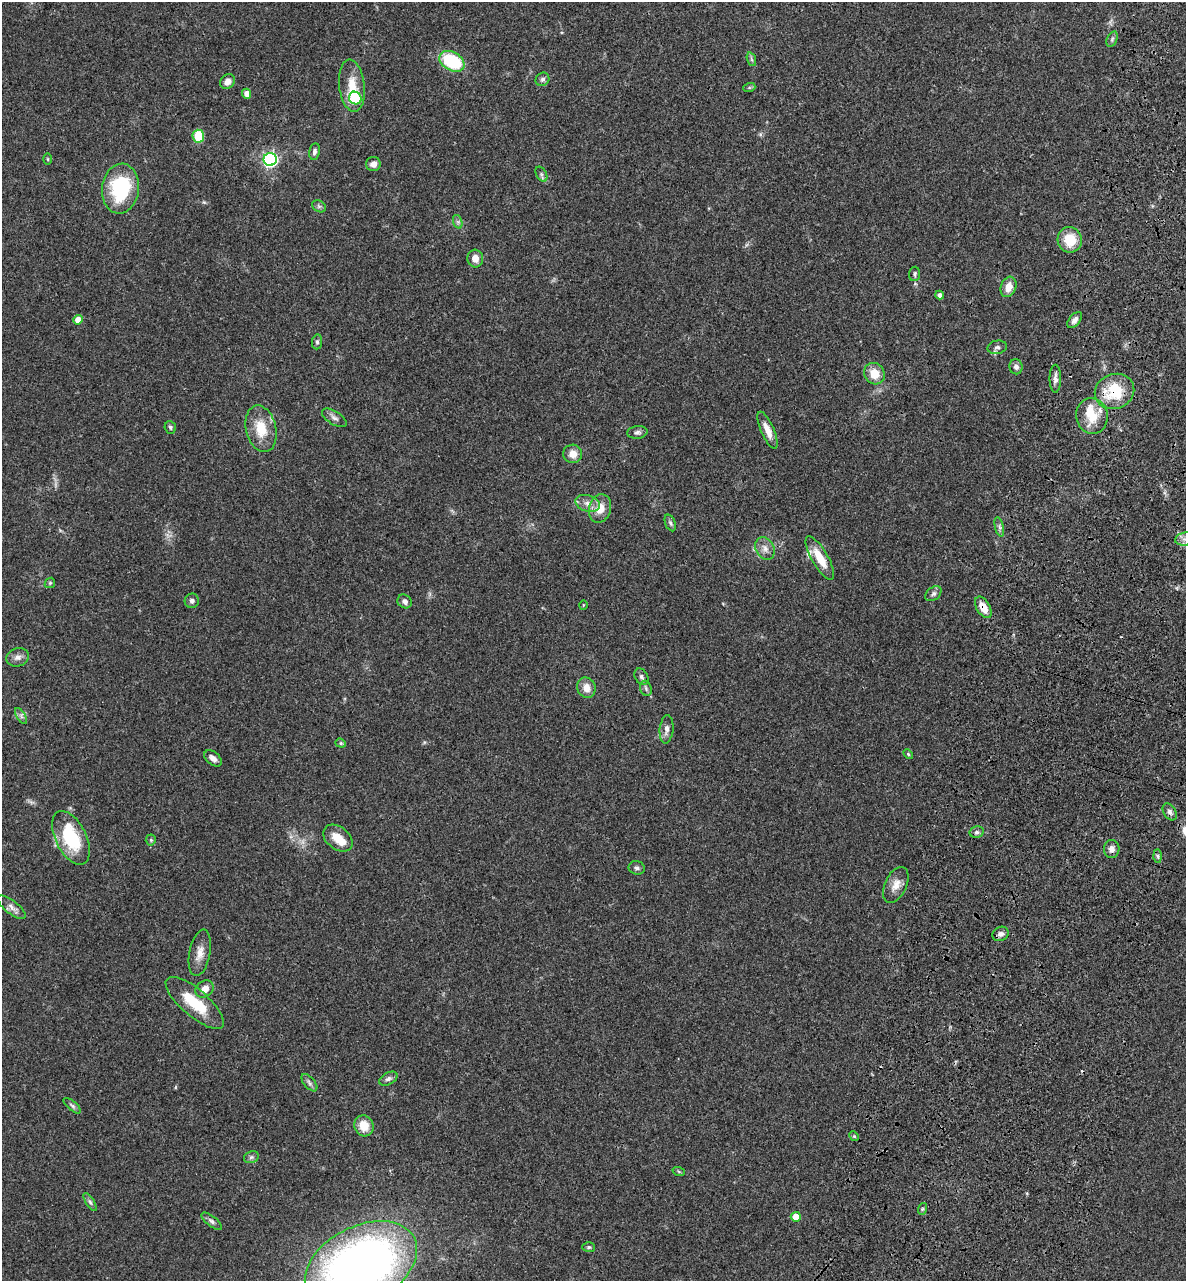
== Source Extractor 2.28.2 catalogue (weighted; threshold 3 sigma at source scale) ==
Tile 10 of 4 x 4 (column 2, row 3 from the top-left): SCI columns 1506-2689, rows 1470-2748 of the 5496 x 5492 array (HDU 1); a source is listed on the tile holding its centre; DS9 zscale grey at full resolution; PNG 1188 x 1283 px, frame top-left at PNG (2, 2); each listed source drawn as its Kron ellipse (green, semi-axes under 4 px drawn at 4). Shown black and unused: <1% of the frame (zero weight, under 3 of 4 exposures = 13% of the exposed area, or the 3 px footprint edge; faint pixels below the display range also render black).
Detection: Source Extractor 2.28.2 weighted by HDU 2 'WHT'; one run over the whole footprint, this tile lists its part. Background 0.0647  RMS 0.0058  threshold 0.0259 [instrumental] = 3 sigma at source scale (4.5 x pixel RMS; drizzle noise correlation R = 1.50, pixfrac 1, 0.05/0.05 arcsec/px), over >= 5 px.
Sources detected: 92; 1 inside a brighter object's white glare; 1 cosmic-ray / hot-pixel residue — neither listed nor drawn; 3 inside a brighter listed object's ellipse — not listed separately; the other 87 listed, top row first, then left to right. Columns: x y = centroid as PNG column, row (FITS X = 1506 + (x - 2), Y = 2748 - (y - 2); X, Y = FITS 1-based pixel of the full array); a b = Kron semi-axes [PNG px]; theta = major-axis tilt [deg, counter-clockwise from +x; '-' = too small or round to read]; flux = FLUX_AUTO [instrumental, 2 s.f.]
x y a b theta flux
1112 39 8 5 65 1.2
751 59 7 4 -71 1
452 61 13 9 -29 33
542 79 7 6 - 1.5
227 82 8 6 52 3.4
352 86 26 12 -83 12
749 88 6 4 19 0.8
247 94 5 4 - 3.9
355 98 6 6 - 31
198 136 6 6 - 17
314 151 8 5 78 1.7
48 159 5 3 - 0.51
270 159 6 6 - 130
373 164 7 7 - 2.8
541 174 8 5 -62 1.2
120 189 25 18 83 41
319 206 7 5 -30 1.2
458 222 7 4 -72 1.2
1070 240 13 12 - 12
475 258 9 8 - 4.2
914 274 7 5 82 1.2
1008 287 10 7 70 5.6
940 295 4 4 - 2.2
78 320 5 4 - 5.4
1075 320 9 5 51 2.2
317 342 7 5 82 1.2
997 347 10 6 12 1.8
1016 367 7 6 - 1.9
874 374 11 10 - 8.6
1055 379 14 6 90 2.6
1114 391 20 17 20 23
1092 416 18 15 -81 12
334 418 14 6 -32 2.3
170 427 6 5 - 1.1
261 429 24 15 -76 14
768 430 20 6 -66 5.7
637 432 10 6 7 1.7
573 454 9 9 - 5.3
588 503 12 8 -17 3.9
600 508 14 11 74 7.5
670 523 8 5 -69 1.2
999 527 10 4 -76 1.5
1185 539 10 6 7 2.5
765 549 12 9 -62 3.8
820 558 24 8 -60 12
50 583 6 4 44 0.79
933 594 9 6 38 1.6
192 601 7 7 - 1.7
405 601 7 6 - 2.3
583 605 4 3 - 0.44
983 607 12 6 -59 7.2
18 657 11 9 16 3.1
641 677 9 6 -59 1.7
586 688 10 9 - 5.1
646 688 8 5 -70 1.3
21 716 9 3 -59 1.2
667 729 14 7 84 3
341 743 5 4 - 0.71
908 754 6 3 -46 0.67
213 758 10 6 -40 2.9
1170 812 9 6 -59 1.9
977 832 7 5 13 1.6
71 838 29 15 -64 33
338 838 16 11 -38 8.3
151 840 5 5 - 0.85
1112 849 9 8 - 3.1
1158 856 7 4 -88 1
637 868 8 6 -10 1.6
896 885 19 10 65 5.9
12 907 17 6 -38 3.2
1000 934 8 7 - 2.2
200 953 23 10 79 6.1
205 989 10 8 37 5.1
195 1003 36 13 -40 21
388 1079 10 6 28 1.8
309 1083 10 5 -50 1.5
72 1106 10 4 -40 1.3
364 1126 11 9 -67 8.4
854 1136 5 4 - 0.68
251 1157 8 5 21 1.2
679 1172 6 4 -20 0.66
90 1202 10 4 -58 1.4
922 1209 6 4 71 0.72
796 1217 5 5 - 9.1
212 1221 12 5 -38 1.8
589 1247 6 5 - 0.94
361 1265 60 38 27 400
Overlapping masked pixels (flux is a lower limit): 2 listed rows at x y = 1114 391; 983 607
Isophote crosses this tile's border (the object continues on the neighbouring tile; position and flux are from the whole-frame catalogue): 2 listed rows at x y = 1185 539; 361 1265